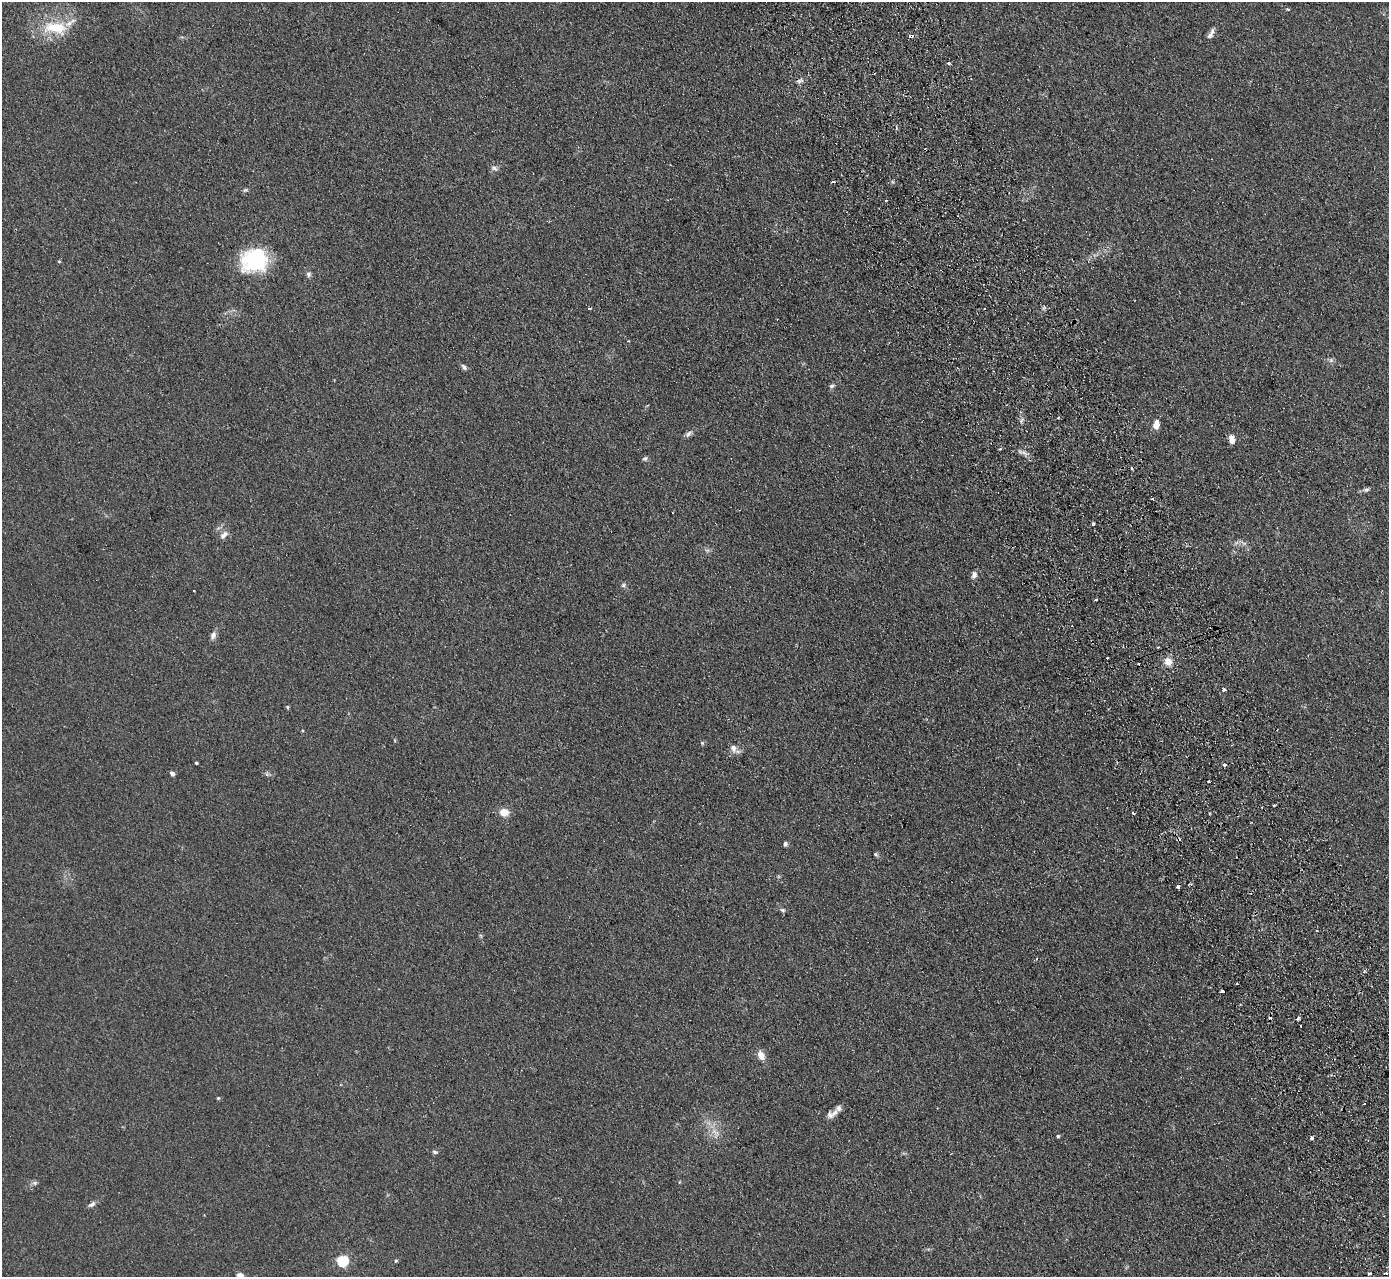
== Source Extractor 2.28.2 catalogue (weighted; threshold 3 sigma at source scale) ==
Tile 6 of 4 x 4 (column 2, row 2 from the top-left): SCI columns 1444-2830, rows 2730-4004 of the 5659 x 5589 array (HDU 1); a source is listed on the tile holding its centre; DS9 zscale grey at full resolution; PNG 1391 x 1279 px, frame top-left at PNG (2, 2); no overlay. Shown black and unused: <1% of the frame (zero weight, under 2 of 3 exposures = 3% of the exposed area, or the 3 px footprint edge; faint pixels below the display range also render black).
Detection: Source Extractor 2.28.2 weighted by HDU 2 'WHT'; one run over the whole footprint, this tile lists its part. Background 0.126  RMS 0.012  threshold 0.0538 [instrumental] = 3 sigma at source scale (4.5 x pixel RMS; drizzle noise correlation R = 1.50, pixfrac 1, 0.05/0.05 arcsec/px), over >= 5 px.
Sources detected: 84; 15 cosmic-ray / hot-pixel residue — not listed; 2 inside a brighter listed object's ellipse — not listed separately; the other 67 listed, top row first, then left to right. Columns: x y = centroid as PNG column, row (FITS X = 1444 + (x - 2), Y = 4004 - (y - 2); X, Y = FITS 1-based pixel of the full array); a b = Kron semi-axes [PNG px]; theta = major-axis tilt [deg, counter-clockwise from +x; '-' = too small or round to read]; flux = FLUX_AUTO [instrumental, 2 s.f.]
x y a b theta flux
1288 9 6 3 -19 1.1
55 28 37 17 -6 45
911 36 5 3 - 6.5
1210 36 13 6 46 5.3
949 63 3 3 - 3.3
800 81 10 5 11 3.2
494 168 10 6 -29 3.5
245 190 7 4 24 1.8
886 200 3 2 - 1.9
254 260 30 25 18 81
59 261 5 3 - 0.97
308 274 7 6 - 3.1
590 308 3 3 - 5.8
1331 360 6 6 - 2.7
464 367 8 5 -43 3.1
831 386 7 5 28 2.4
1058 418 4 3 - 1.1
1021 421 7 4 57 2.3
1156 425 9 6 80 11
688 434 11 6 39 3.8
1232 439 10 6 -76 8.2
1000 449 3 2 - 2.3
1024 453 12 6 -40 4.8
645 458 7 6 - 2.5
1366 490 8 6 18 2.7
1152 499 3 2 - 2.6
1093 524 3 3 - 5.5
224 535 13 7 45 5.8
1244 543 7 4 -18 2.6
974 575 9 6 74 4.5
623 585 7 5 28 2.3
194 591 3 2 - 1.3
1096 600 3 2 - 1.6
213 635 10 6 67 5.2
1158 647 3 3 - 1.9
1107 658 3 2 - 1.6
1168 661 10 9 - 9.7
1224 690 3 3 - 5.1
287 707 6 4 -90 1.3
702 743 5 5 - 1.6
733 748 11 8 -74 7
196 763 3 3 - 2.1
1225 764 3 3 - 4.3
172 773 6 5 - 3
1209 782 3 3 - 6.1
1274 805 3 2 - 1.2
504 812 10 8 -9 12
1209 813 4 2 - 1.2
785 844 5 5 - 2.8
876 854 6 4 -38 1.9
783 910 7 5 -16 2.2
1317 930 3 2 - 1.3
1222 991 3 3 - 2
1298 1018 3 3 - 9.5
761 1055 9 7 -62 11
218 1098 4 4 - 1.3
1364 1104 3 3 - 2.6
835 1113 14 8 40 6
715 1132 14 7 -39 9
1058 1136 5 4 - 1.4
1311 1138 3 3 - 5.9
435 1152 7 4 -11 2
35 1183 7 6 - 2.6
92 1204 10 5 34 3.7
343 1261 5 5 - 120
396 1261 5 4 - 1.4
240 1275 8 6 -14 5
Overlapping masked pixels (flux is a lower limit): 1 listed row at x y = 911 36
Isophote crosses this tile's border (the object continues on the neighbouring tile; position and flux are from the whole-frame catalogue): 1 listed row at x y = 240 1275